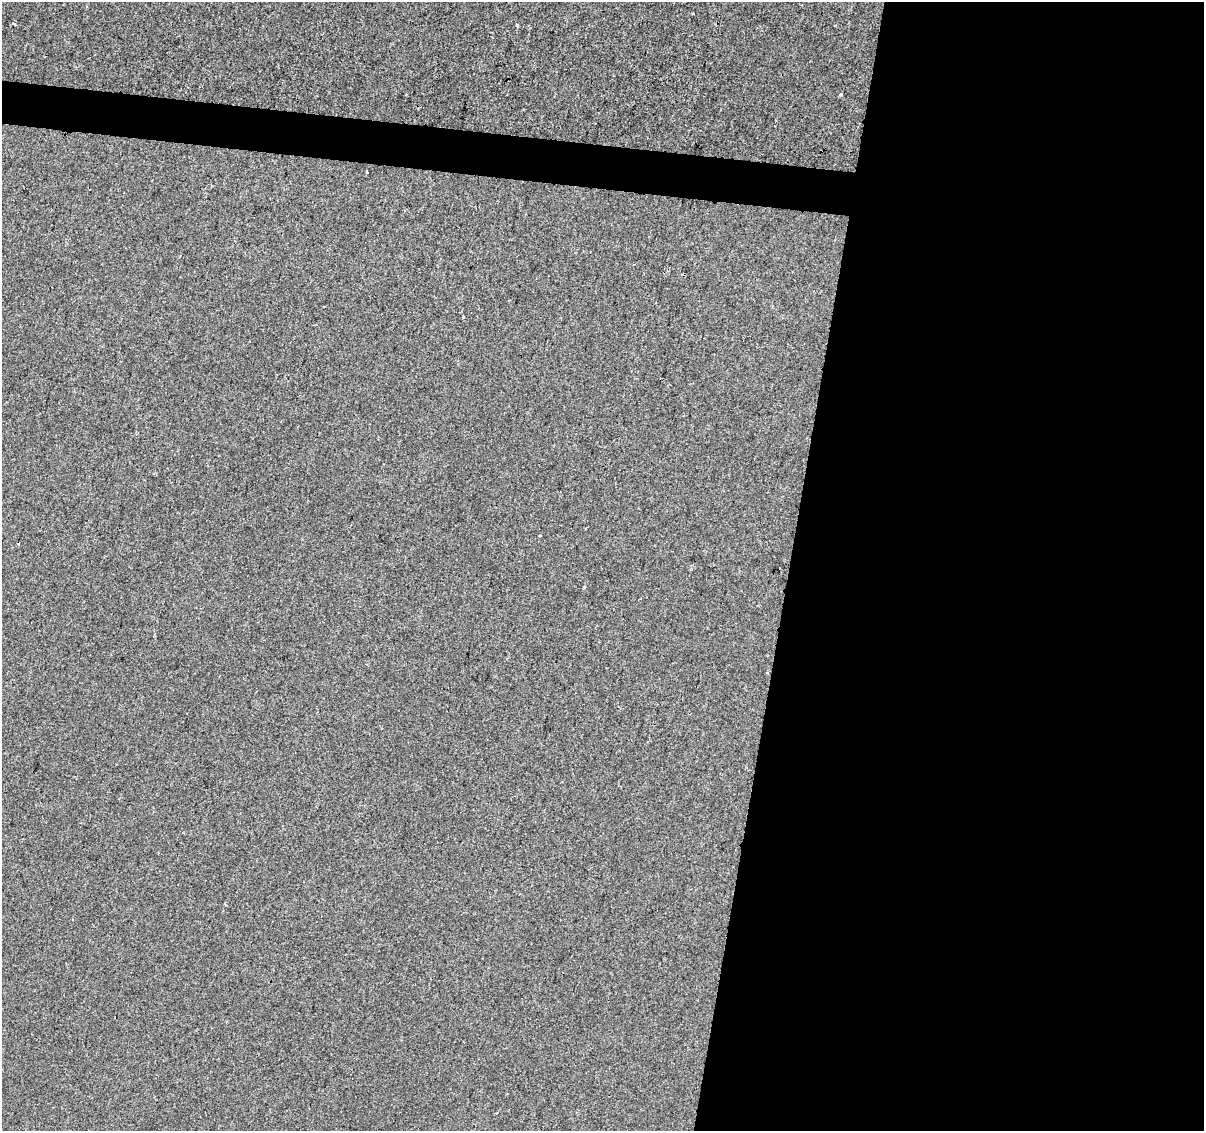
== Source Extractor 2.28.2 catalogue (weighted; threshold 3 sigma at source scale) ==
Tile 12 of 4 x 4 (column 4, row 3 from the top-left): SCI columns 3605-4806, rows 1355-2483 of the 4812 x 5026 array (HDU 1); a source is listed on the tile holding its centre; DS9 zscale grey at full resolution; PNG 1206 x 1133 px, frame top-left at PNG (2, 2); no overlay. Shown black and unused: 37% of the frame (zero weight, under 2 of 3 exposures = <1% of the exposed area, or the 3 px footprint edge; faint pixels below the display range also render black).
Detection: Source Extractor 2.28.2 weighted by HDU 2 'WHT'; one run over the whole footprint, this tile lists its part. Background 4.25e-04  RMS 0.0042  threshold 0.019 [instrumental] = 3 sigma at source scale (4.5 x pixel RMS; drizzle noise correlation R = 1.50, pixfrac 1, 0.0396/0.0396 arcsec/px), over >= 5 px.
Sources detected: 7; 1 cosmic-ray / hot-pixel residue — not listed; the other 6 listed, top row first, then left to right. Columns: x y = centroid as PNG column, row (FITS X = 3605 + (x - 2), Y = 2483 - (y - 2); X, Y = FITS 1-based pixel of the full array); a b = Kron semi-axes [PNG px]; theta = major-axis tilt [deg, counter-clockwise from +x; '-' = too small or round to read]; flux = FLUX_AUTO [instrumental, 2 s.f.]
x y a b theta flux
693 13 3 2 - 0.54
516 25 3 3 - 1.3
841 95 3 3 - 2
367 172 3 3 - 1.1
18 544 3 2 - 0.99
584 587 3 3 - 0.75